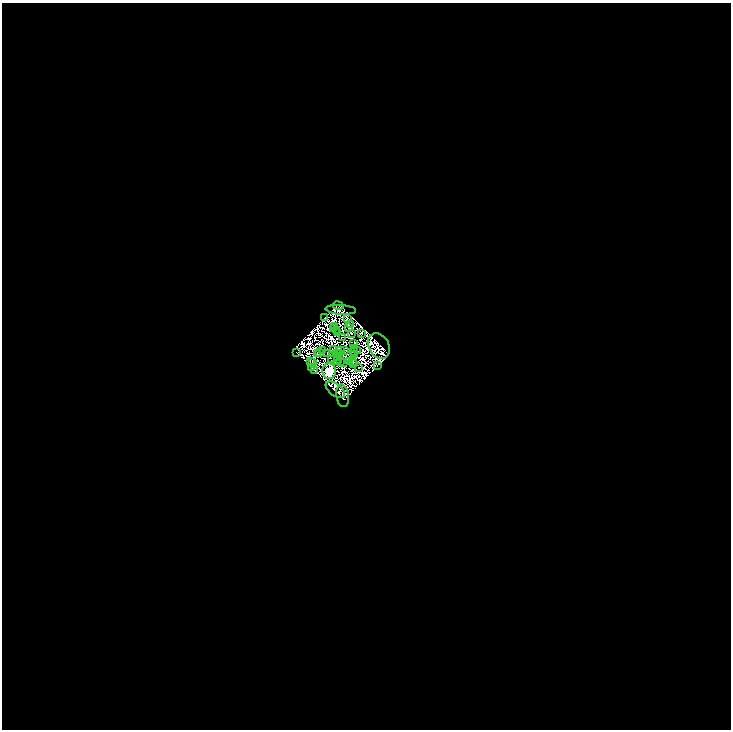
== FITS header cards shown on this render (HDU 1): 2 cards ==
NAXIS1  =                 1457
NAXIS2  =                 1455

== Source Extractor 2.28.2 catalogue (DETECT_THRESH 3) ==
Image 1457 x 1455 px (HDU 1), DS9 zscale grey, zoomed out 1/2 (1 PNG px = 2 x 2 image px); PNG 733 x 732 px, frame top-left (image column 1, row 1454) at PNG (2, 3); each listed source drawn as its Kron ellipse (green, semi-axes under 4 px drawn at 4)
Background -0.475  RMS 1.2e-05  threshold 3.53e-05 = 3 sigma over >= 5 px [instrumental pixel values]
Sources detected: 137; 91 cannot appear on this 1/2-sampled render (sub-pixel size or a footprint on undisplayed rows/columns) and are neither listed nor drawn; the other 46 listed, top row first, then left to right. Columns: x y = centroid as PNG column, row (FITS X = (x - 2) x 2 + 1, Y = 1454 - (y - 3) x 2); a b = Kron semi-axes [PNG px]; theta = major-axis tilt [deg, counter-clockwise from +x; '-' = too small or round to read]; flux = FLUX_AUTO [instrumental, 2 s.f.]
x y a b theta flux
338 306 5 2 - 19
341 310 15 5 -3 27
324 318 2 1 - 0.61
347 318 2 1 - 1.4
351 325 2 1 - 0.94
335 327 2 1 - 0.29
334 328 3 1 - 1.8
348 328 2 1 - 1.4
337 331 2 1 - 1.1
338 333 3 1 - 0.76
352 333 2 1 - 0.55
362 333 3 1 - 3.7
342 337 2 1 - 0.3
354 344 2 1 - 1.7
379 346 13 10 -61 24
354 348 3 1 - 1.3
334 349 2 1 - 0.6
323 350 2 1 - 2.8
340 350 2 1 - 1.6
345 350 2 1 - 0.48
357 351 2 1 - 1
320 352 2 1 - 1.5
354 352 4 1 - 1.8
296 353 3 1 - 10
318 353 3 1 - 2.1
339 353 2 2 - 4.5
327 354 3 1 - 1.5
337 354 2 1 - 0.41
355 355 2 1 - 0.18
338 356 2 1 - 0.03
331 360 2 1 - 1.2
337 360 2 1 - 2.3
310 361 2 1 - 14
341 361 2 1 - 1.1
344 362 2 1 - 0.42
349 362 3 1 - 2.5
352 362 2 1 - 0.96
312 363 3 2 - 79
354 364 2 1 - 0.9
377 366 2 1 - 3.9
358 367 2 1 - 0.78
312 368 2 1 - 1.1
314 370 2 1 - 3.7
329 371 8 6 -88 2000
335 390 11 6 -38 39
343 396 11 6 -82 1.2
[91 sub-pixel or undisplayed-footprint detections neither listed nor drawn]